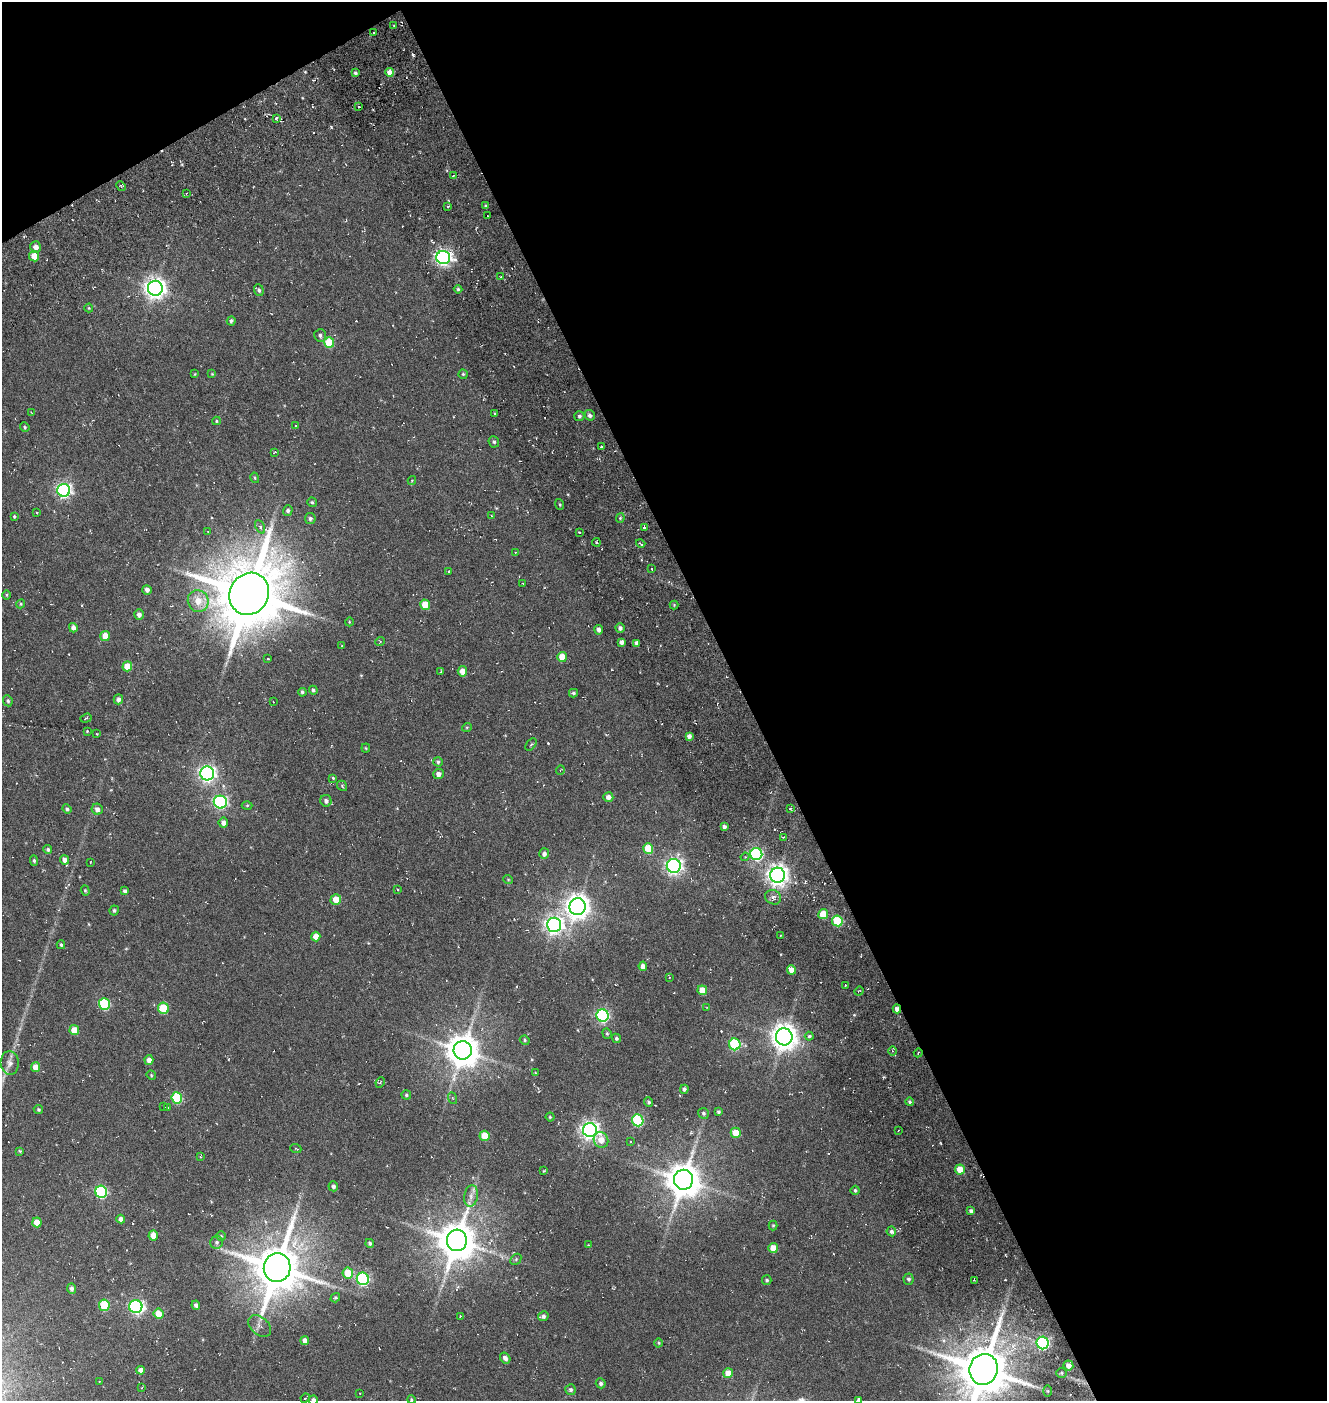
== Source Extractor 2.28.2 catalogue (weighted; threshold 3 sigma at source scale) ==
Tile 2 of 2 x 2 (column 2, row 1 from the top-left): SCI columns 1580-2904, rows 1601-2999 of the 3145 x 3169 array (HDU 1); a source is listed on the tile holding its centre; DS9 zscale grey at full resolution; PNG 1329 x 1403 px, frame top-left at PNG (2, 2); each listed source drawn as its Kron ellipse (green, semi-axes under 4 px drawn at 4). Shown black and unused: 46% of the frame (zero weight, under 5 of 10 exposures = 19% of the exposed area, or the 3 px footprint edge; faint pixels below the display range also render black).
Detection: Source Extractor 2.28.2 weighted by HDU 2 'WHT'; one run over the whole footprint, this tile lists its part. Background -0.14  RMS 0.014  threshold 0.0586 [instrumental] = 3 sigma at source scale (4.09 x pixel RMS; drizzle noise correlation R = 1.36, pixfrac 0.8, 0.0396/0.0396 arcsec/px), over >= 5 px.
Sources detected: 262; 1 inside a brighter object's white glare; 26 cosmic-ray / hot-pixel residue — neither listed nor drawn; the other 235 listed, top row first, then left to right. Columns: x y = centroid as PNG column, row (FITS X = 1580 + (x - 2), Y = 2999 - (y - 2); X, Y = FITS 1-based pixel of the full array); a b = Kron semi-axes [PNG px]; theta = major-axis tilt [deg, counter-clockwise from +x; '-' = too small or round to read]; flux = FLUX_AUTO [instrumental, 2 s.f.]
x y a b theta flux
394 26 4 2 - 1.1
374 33 3 2 - 2.3
389 72 4 4 - 11
355 73 4 3 - 1.9
359 107 3 3 - 2
276 118 4 3 - 1.5
453 175 3 3 - 1.9
121 186 5 4 - 1.6
186 193 3 3 - 1.4
448 206 3 3 - 2
485 206 4 3 - 1.5
487 216 3 2 - 0.93
36 247 6 5 - 8.2
34 256 5 5 - 16
443 257 7 6 - 390
500 277 2 2 - 0.84
155 288 7 7 - 760
458 289 4 4 - 2
259 290 6 4 -69 2.8
89 308 4 4 - 1.2
231 321 5 4 - 2.6
320 335 6 6 - 3.1
329 343 5 5 - 41
195 374 4 3 - 0.93
212 374 3 3 - 0.86
463 374 4 4 - 1.7
32 413 3 2 - 1.2
495 414 4 4 - 1.3
590 415 5 5 - 3.8
579 416 5 5 - 2.7
217 421 4 4 - 1.3
296 425 4 2 - 1
25 427 5 4 - 1.8
494 442 6 5 - 2.5
601 447 3 3 - 2.7
275 452 3 3 - 1
255 478 5 4 - 1.6
412 480 4 2 - 2.2
64 490 6 6 - 280
312 502 5 4 - 2
560 504 5 3 - 1.3
288 510 5 4 - 3
37 513 4 2 - 0.84
14 516 3 3 - 3.4
491 516 3 2 - 1.2
620 518 4 4 - 1.5
310 519 5 5 - 3
260 527 7 4 -64 2.7
644 527 3 3 - 2.5
208 531 3 2 - 0.71
579 532 3 2 - 2.4
596 542 4 3 - 2.4
641 544 5 2 - 3.5
515 553 3 2 - 0.84
652 569 3 2 - 1.3
449 571 3 3 - 2
523 583 2 2 - 0.86
147 590 5 4 - 4.8
249 594 22 19 60 9100
7 595 5 3 - 1.1
198 601 11 10 - 17
21 604 5 4 - 1.6
425 605 5 4 - 21
674 605 4 4 - 1.2
139 614 5 4 - 4.8
349 622 4 3 - 0.85
73 628 5 4 - 4.5
620 628 4 4 - 4.3
599 630 5 4 - 4.5
105 636 5 4 - 13
380 642 5 4 - 1.2
622 642 4 4 - 5.2
637 643 4 4 - 5.4
342 646 3 2 - 1.6
562 657 5 5 - 21
268 659 3 3 - 1.8
127 666 5 5 - 18
462 671 5 5 - 9.7
440 672 4 2 - 0.94
313 690 4 4 - 2
302 692 4 3 - 2.4
573 693 4 3 - 2.1
118 699 5 4 - 4.8
8 701 5 4 - 2.2
273 702 3 3 - 0.93
86 718 6 4 19 1.9
467 727 5 3 - 1.1
87 731 2 2 - 0.98
97 734 3 2 - 0.96
689 736 4 4 - 5.1
531 744 7 4 51 1.9
366 748 4 4 - 1.2
438 762 5 4 - 2
560 770 5 3 - 0.94
207 773 7 7 - 400
438 774 5 5 - 5.5
333 778 4 3 - 1.3
342 786 6 4 -48 1.6
608 797 5 5 - 7
326 801 6 5 - 4.2
220 802 6 6 - 220
247 806 5 3 - 1.3
67 809 5 4 - 2.5
97 809 5 5 - 5.1
790 809 3 3 - 2.1
223 823 5 4 - 5.5
724 827 4 3 - 3.6
783 837 3 3 - 1.2
648 848 5 5 - 32
48 850 4 4 - 2.4
544 854 5 5 - 4.5
756 854 6 6 - 190
745 857 4 3 - 1.3
65 860 4 4 - 5.7
34 861 5 4 - 2
90 862 3 2 - 0.72
674 866 7 7 - 360
778 875 7 7 - 790
508 879 5 3 - 1
398 889 3 2 - 1.1
85 891 5 4 - 1.5
125 891 4 4 - 3.1
773 897 8 7 - 5
336 899 5 5 - 17
578 907 8 8 - 1100
114 910 5 4 - 2.1
823 914 5 5 - 26
837 921 5 5 - 67
554 925 7 7 - 530
781 935 2 2 - 1.2
316 936 5 4 - 12
61 945 4 3 - 2.1
643 966 5 4 - 8.1
791 970 5 4 - 11
669 977 3 3 - 1.1
846 985 3 2 - 0.9
702 990 5 4 - 22
859 991 5 3 - 1.1
104 1004 6 5 - 81
707 1007 4 2 - 0.82
163 1008 6 5 - 42
897 1009 4 4 - 6.5
603 1016 6 6 - 200
74 1030 5 5 - 18
607 1033 5 4 - 1.7
809 1036 4 4 - 2.1
784 1037 8 8 - 1300
616 1038 5 4 - 2.4
525 1040 5 4 - 1.8
735 1044 6 5 - 90
463 1050 9 9 - 2400
893 1051 5 3 - 1.4
918 1053 4 3 - 1.3
149 1060 5 4 - 7.3
10 1063 12 9 -86 7
36 1067 5 4 - 12
535 1073 4 2 - 1
151 1075 5 4 - 1.4
380 1082 5 4 - 1.7
684 1089 4 4 - 2.9
406 1095 4 4 - 2.1
177 1098 5 5 - 58
452 1098 6 4 -69 1.6
649 1102 5 4 - 2.1
910 1102 4 4 - 2.1
163 1106 3 2 - 0.76
168 1107 3 2 - 1
38 1109 5 4 - 1.9
718 1112 4 3 - 2.5
703 1113 6 5 - 2.4
550 1117 4 4 - 1.4
638 1120 6 5 - 100
590 1130 7 7 - 540
898 1131 3 2 - 0.79
736 1133 5 5 - 24
485 1136 5 5 - 24
601 1140 8 7 - 13
630 1142 3 2 - 1.1
296 1149 5 3 - 1.1
20 1151 3 3 - 1.2
200 1156 3 3 - 1.2
960 1169 5 5 - 18
544 1171 3 2 - 1.3
683 1180 10 9 - 2700
333 1186 5 5 - 3.6
855 1190 4 4 - 1.9
101 1192 6 6 - 140
471 1196 11 6 81 6.8
971 1211 4 3 - 3.4
121 1219 4 4 - 6.2
37 1222 5 4 - 13
773 1225 5 4 - 1.4
891 1231 5 4 - 2.6
153 1235 5 4 - 11
221 1236 5 5 - 1.7
457 1240 11 10 - 3800
217 1242 6 6 - 3.3
370 1243 4 4 - 2.6
589 1245 4 3 - 0.98
773 1248 5 4 - 16
516 1259 6 4 47 2
277 1267 14 13 - 6000
348 1273 5 5 - 29
363 1279 6 6 - 190
909 1279 5 5 - 2.9
767 1280 5 5 - 2.1
974 1280 4 2 - 1.1
71 1289 5 4 - 3.6
335 1298 5 4 - 1.8
104 1305 6 5 - 42
196 1305 4 4 - 3.8
136 1307 6 6 - 210
158 1314 5 5 - 19
460 1316 3 3 - 1.5
543 1316 5 4 - 3.7
260 1326 13 8 -41 6.4
305 1341 4 4 - 7
659 1343 4 3 - 1.3
1043 1343 6 6 - 220
505 1358 6 5 - 5.1
1068 1365 5 5 - 7.9
984 1369 15 14 - 6900
140 1370 4 4 - 6.4
728 1373 5 5 - 15
1061 1373 5 5 - 2.3
99 1381 3 2 - 1.2
601 1383 5 4 - 2.7
142 1388 4 3 - 1
571 1390 5 5 - 2.8
1048 1391 6 4 -89 1.6
360 1393 2 2 - 0.75
305 1398 5 3 - 1.4
313 1400 4 4 - 4.2
411 1400 4 3 - 1.3
859 1400 4 4 - 5.1
Overlapping masked pixels (flux is a lower limit): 2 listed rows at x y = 897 1009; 984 1369
Isophote crosses this tile's border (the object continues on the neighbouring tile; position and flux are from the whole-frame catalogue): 4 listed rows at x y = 984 1369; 313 1400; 411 1400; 859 1400